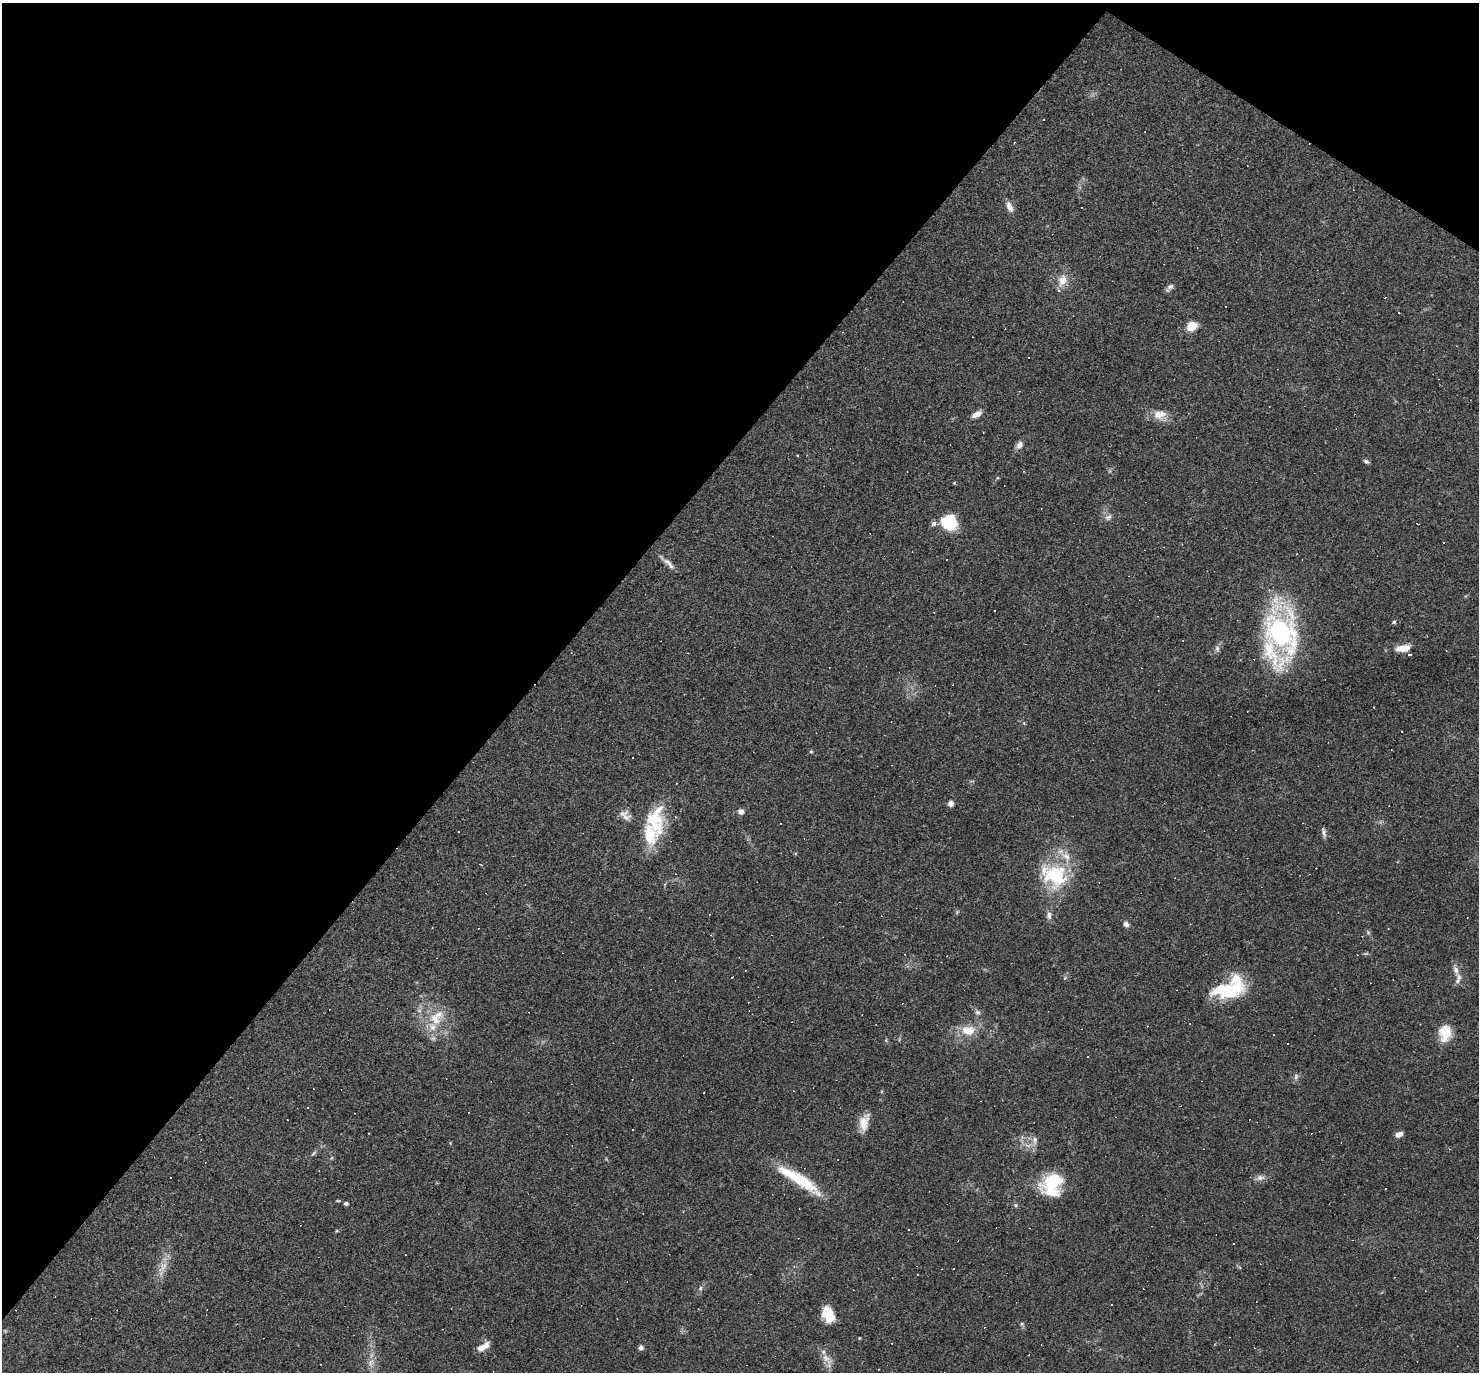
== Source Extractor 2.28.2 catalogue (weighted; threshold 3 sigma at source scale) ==
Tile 2 of 4 x 4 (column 2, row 1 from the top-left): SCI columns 1478-2954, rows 4256-5625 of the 5908 x 5913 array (HDU 1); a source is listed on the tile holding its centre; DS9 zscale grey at full resolution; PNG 1481 x 1374 px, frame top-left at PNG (2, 3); no overlay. Shown black and unused: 38% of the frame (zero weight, under 3 of 4 exposures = <1% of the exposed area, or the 3 px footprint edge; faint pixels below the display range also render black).
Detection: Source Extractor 2.28.2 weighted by HDU 2 'WHT'; one run over the whole footprint, this tile lists its part. Background 0.0489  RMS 0.0047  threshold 0.0211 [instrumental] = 3 sigma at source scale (4.5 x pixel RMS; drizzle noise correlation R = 1.50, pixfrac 1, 0.05/0.05 arcsec/px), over >= 5 px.
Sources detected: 137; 1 inside a brighter object's white glare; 59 cosmic-ray / hot-pixel residue — not listed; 10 inside a brighter listed object's ellipse — not listed separately; the other 67 listed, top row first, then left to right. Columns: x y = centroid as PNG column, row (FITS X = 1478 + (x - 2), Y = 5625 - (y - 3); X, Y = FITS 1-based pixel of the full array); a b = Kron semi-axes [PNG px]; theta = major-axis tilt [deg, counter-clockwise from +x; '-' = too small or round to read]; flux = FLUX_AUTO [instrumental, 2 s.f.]
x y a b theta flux
1009 207 14 7 -65 2.9
1062 280 16 11 72 5.4
1169 287 13 6 51 1.6
1385 298 2 2 - 0.41
1192 326 11 9 32 6.3
843 332 2 2 - 0.27
1029 357 3 3 - 0.53
976 414 12 6 26 3.3
1159 415 19 14 2 5.7
1019 445 10 7 53 2.3
798 456 3 3 - 0.94
1366 461 7 4 -31 0.99
954 483 4 3 - 0.38
1109 517 10 7 27 1.8
951 520 19 11 -63 12
934 523 7 7 - 1.4
1444 543 3 2 - 0.6
670 565 15 6 -53 2.6
1394 622 4 4 - 0.95
1281 633 49 28 -76 94
1217 648 9 6 -89 1.5
1402 648 14 7 7 6.9
1409 655 3 3 - 13
1374 707 3 2 - 0.36
811 751 4 4 - 0.57
951 804 8 7 - 1.6
741 811 7 7 - 1.9
625 815 16 11 -43 3.2
655 820 42 23 -88 23
1324 833 12 5 -83 1.5
481 865 4 2 - 0.39
1056 875 40 29 -32 31
957 912 5 5 - 0.57
1049 915 11 7 -82 2
1126 924 8 6 -45 1.6
1368 932 6 4 -20 0.61
1456 970 14 6 -70 2.5
732 977 3 2 - 0.56
1064 978 3 3 - 21
1231 990 34 20 35 27
978 1012 8 6 13 1.1
435 1019 19 14 -49 10
968 1030 20 14 -7 8.5
1445 1033 18 13 83 10
1296 1077 8 5 83 1.2
307 1108 3 3 - 0.62
864 1122 20 10 75 6.3
369 1133 2 2 - 0.34
1399 1134 8 5 26 2.5
1035 1139 13 7 90 2.5
1449 1149 3 3 - 0.36
314 1153 7 4 46 0.83
1260 1178 12 7 6 2.2
1052 1181 27 18 25 21
804 1183 50 16 -38 17
346 1203 5 4 - 0.81
1016 1205 6 5 - 0.86
160 1270 17 12 74 5.1
700 1288 6 5 - 0.89
1111 1305 2 2 - 0.45
828 1314 18 11 -67 9.2
1022 1324 6 5 - 0.71
859 1338 4 3 - 0.39
483 1347 16 6 30 4.3
641 1348 6 5 - 1.5
826 1358 13 9 -49 3.8
371 1362 12 8 64 3